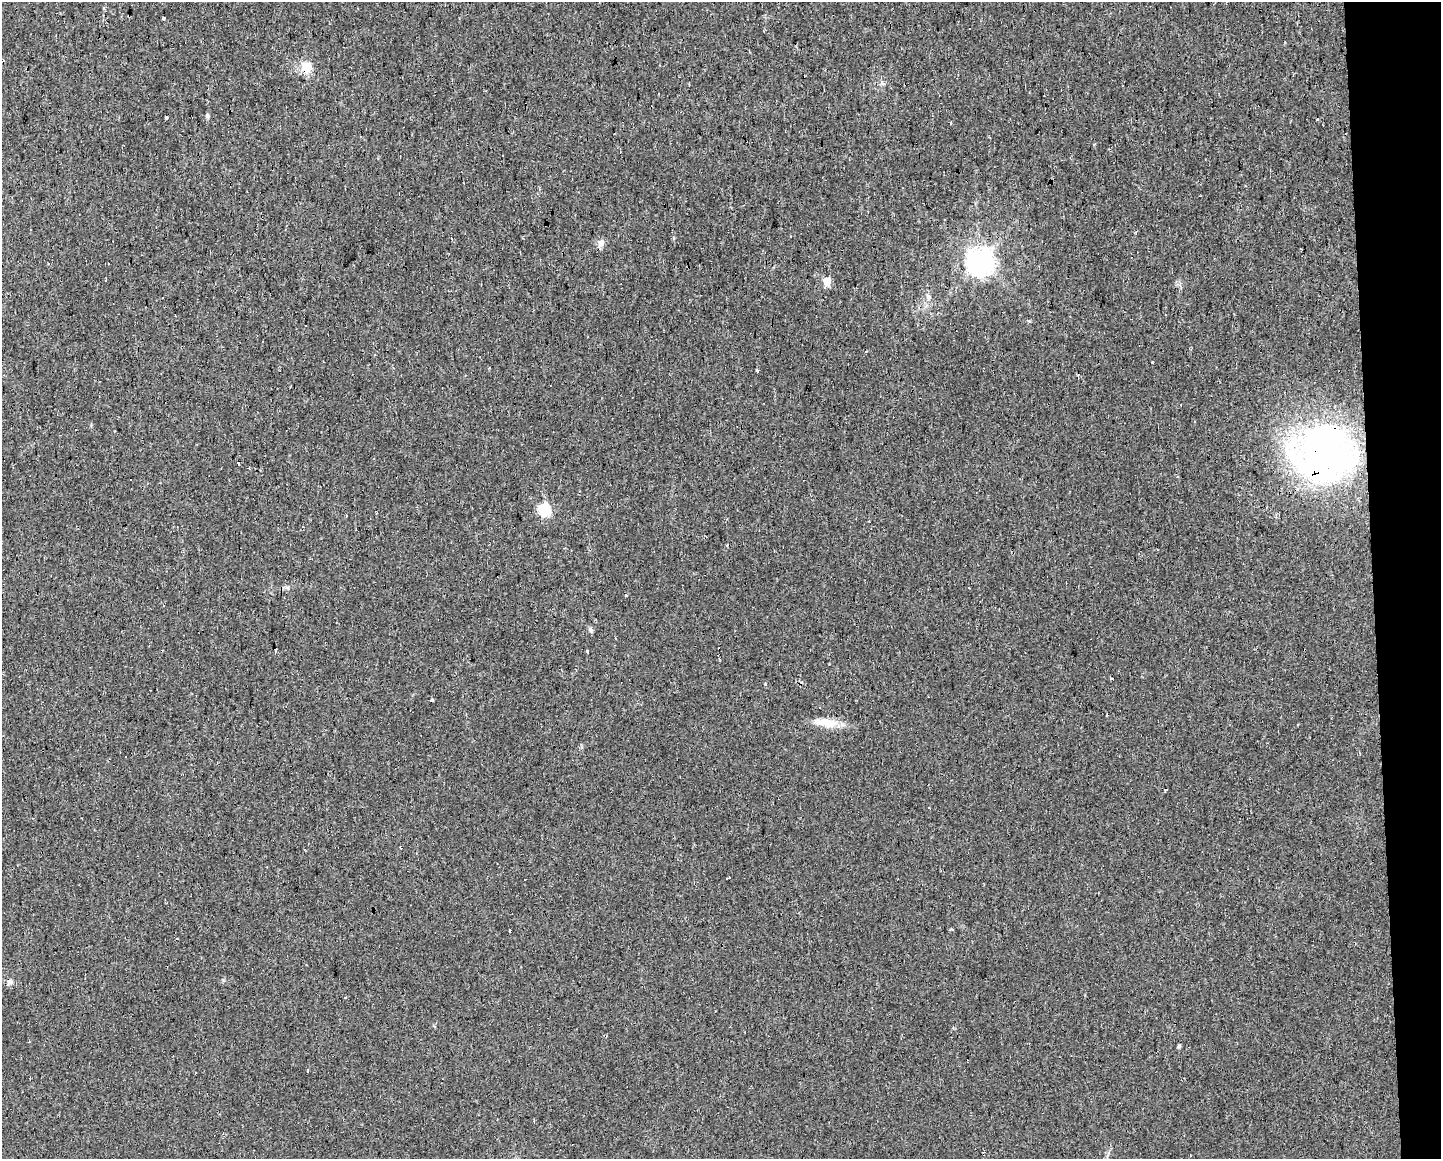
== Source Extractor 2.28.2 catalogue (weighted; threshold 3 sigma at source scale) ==
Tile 9 of 3 x 4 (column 3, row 3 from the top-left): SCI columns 2897-4335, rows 1157-2313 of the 4387 x 4755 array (HDU 1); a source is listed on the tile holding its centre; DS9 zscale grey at full resolution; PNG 1443 x 1161 px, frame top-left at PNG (2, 2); no overlay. Shown black and unused: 5% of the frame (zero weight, under 2 of 3 exposures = <1% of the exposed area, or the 3 px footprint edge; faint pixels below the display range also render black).
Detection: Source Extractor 2.28.2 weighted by HDU 2 'WHT'; one run over the whole footprint, this tile lists its part. Background 0.0171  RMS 0.006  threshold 0.027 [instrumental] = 3 sigma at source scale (4.5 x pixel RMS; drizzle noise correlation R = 1.50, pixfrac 1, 0.0396/0.0396 arcsec/px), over >= 5 px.
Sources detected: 44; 17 cosmic-ray / hot-pixel residue — not listed; the other 27 listed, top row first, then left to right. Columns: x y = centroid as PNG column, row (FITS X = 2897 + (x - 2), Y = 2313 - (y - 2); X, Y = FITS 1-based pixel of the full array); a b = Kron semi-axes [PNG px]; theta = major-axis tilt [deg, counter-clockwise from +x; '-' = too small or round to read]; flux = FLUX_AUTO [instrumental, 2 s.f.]
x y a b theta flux
307 67 16 14 63 7.9
207 116 6 5 - 1.3
166 118 3 3 - 3.2
1317 119 3 2 - 0.6
601 243 11 8 66 3.2
980 262 8 8 - 680
827 281 5 5 - 19
928 297 10 5 -74 2.1
1029 321 4 3 - 0.84
306 326 2 2 - 0.45
1153 362 3 3 - 1.2
757 370 3 3 - 4.6
1322 453 56 55 - 270
238 463 3 3 - 4.1
544 509 6 5 - 60
591 630 8 5 -43 1.3
587 652 4 3 - 7.3
1112 679 3 3 - 2
432 700 3 3 - 1.2
820 707 3 2 - 0.81
829 723 26 12 -13 10
524 879 3 3 - 0.94
510 930 3 2 - 0.78
10 982 9 7 43 2.1
345 997 3 2 - 0.75
1179 1046 5 4 - 1.1
307 1070 3 3 - 2.3
Overlapping masked pixels (flux is a lower limit): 2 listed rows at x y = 307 67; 1322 453
Unlisted compact peaks at least as high as the median listed source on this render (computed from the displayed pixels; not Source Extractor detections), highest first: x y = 765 684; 223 980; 674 238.